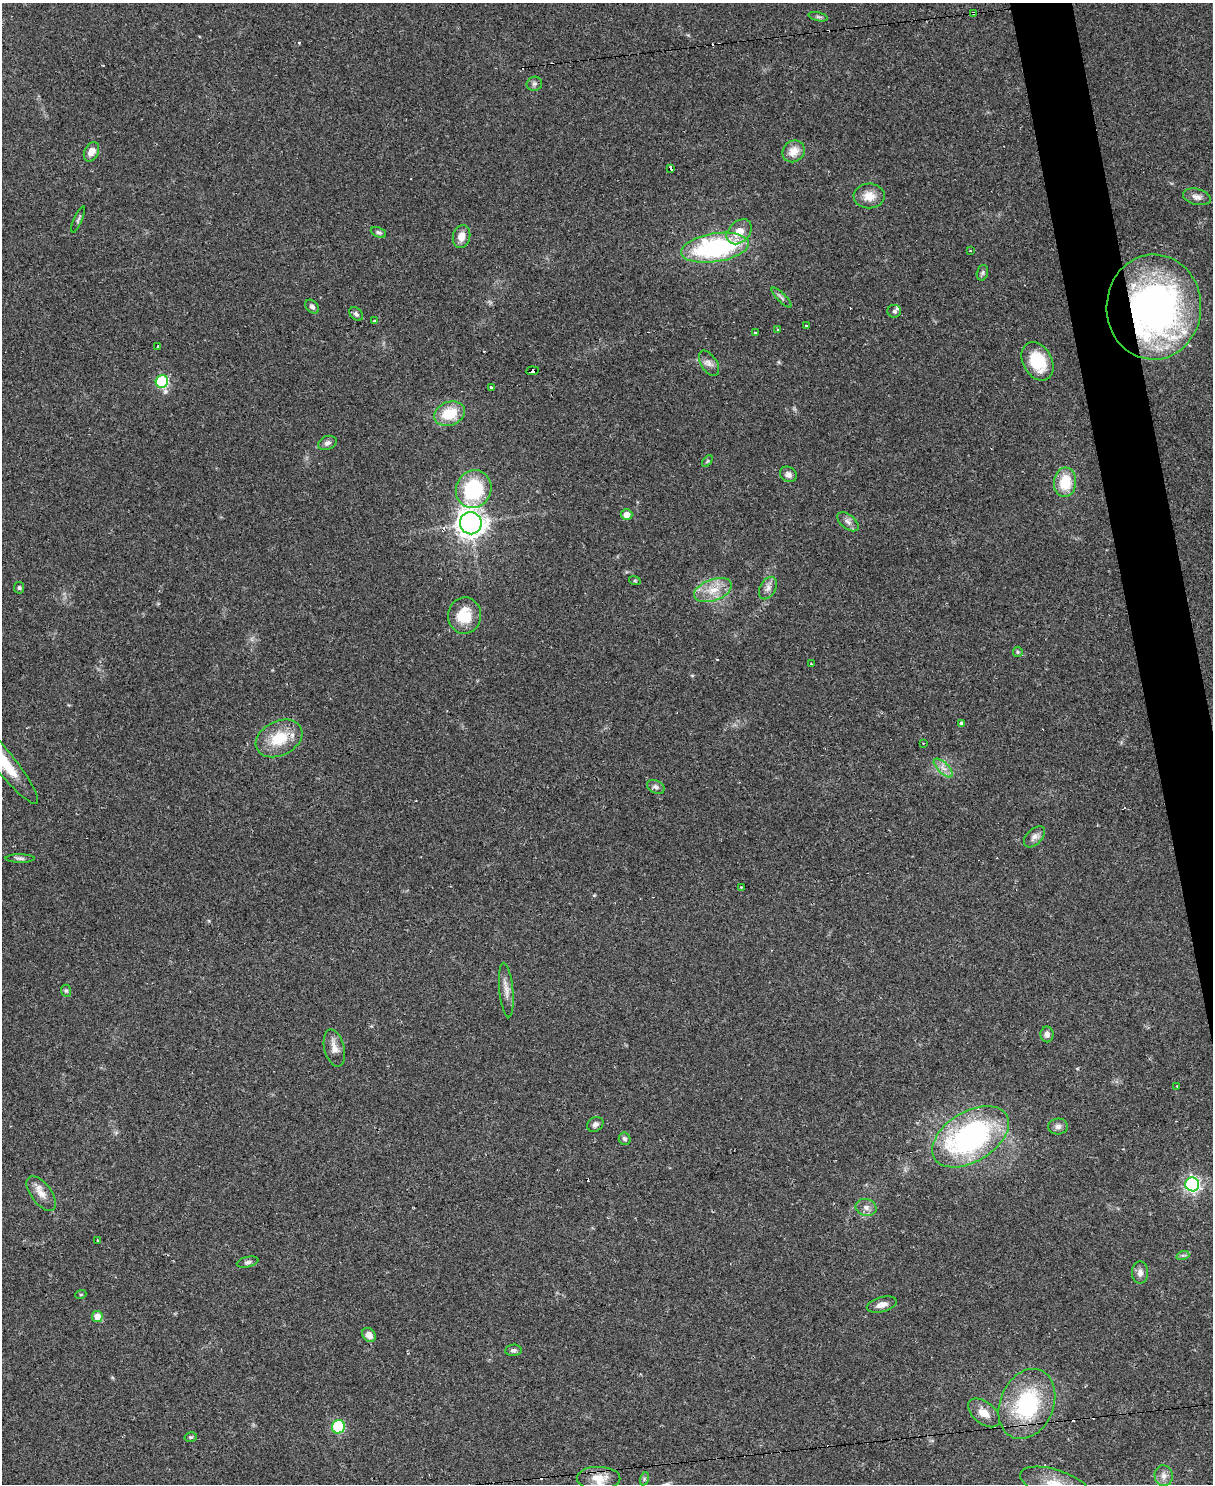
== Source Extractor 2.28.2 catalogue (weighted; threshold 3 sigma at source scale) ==
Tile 6 of 4 x 3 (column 2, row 2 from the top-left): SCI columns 1212-2422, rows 1728-3209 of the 4844 x 4824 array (HDU 1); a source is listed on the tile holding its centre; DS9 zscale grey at full resolution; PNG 1215 x 1486 px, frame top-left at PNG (2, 3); each listed source drawn as its Kron ellipse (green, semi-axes under 4 px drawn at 4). Shown black and unused: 3% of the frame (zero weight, under 2 of 3 exposures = <1% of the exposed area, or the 3 px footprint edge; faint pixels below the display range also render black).
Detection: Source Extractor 2.28.2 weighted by HDU 2 'WHT'; one run over the whole footprint, this tile lists its part. Background 0.0698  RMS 0.0058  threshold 0.0262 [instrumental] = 3 sigma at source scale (4.5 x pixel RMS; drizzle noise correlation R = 1.50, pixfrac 1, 0.05/0.05 arcsec/px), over >= 5 px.
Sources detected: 102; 12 cosmic-ray / hot-pixel residue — neither listed nor drawn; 6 inside a brighter listed object's ellipse — not listed separately; the other 84 listed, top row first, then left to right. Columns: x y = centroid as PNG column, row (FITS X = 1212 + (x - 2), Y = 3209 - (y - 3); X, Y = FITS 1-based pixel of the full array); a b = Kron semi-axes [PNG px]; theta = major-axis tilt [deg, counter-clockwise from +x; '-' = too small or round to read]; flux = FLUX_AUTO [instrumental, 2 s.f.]
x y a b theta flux
974 13 4 3 - 1.2
818 17 9 4 -13 1.2
534 84 8 7 - 1.5
794 151 12 10 42 6.9
91 152 10 7 64 5.5
671 168 4 3 - 14
869 196 15 12 2 7.2
1197 197 14 8 -14 3
78 219 14 4 67 1.2
378 232 8 5 -23 1.2
739 232 14 10 45 8.4
461 236 11 8 77 5.4
715 248 34 14 9 91
970 251 2 2 - 0.48
982 273 8 5 72 1.2
781 297 13 4 -45 1.7
312 307 8 5 -42 1.6
1154 307 52 47 89 210
894 311 7 6 - 1.3
356 314 8 6 -44 1.7
374 321 3 3 - 3.7
806 326 3 3 - 3.7
777 330 3 3 - 0.84
755 332 3 3 - 0.74
158 346 3 2 - 1.5
1038 361 20 14 -61 24
709 363 14 8 -57 3.3
532 371 6 4 6 34
162 382 6 6 - 42
492 387 3 3 - 4.2
449 414 16 11 20 18
327 443 9 6 22 2
707 461 7 3 53 0.78
788 474 9 7 -34 2.7
1065 482 15 11 85 17
474 489 19 17 62 39
627 515 6 5 - 4.8
848 522 12 7 -39 2.6
471 523 11 11 - 470
635 581 6 3 -18 0.64
19 588 5 5 - 1
768 588 12 7 60 3.1
713 590 20 10 20 9.9
465 616 18 16 87 16
1018 652 5 5 - 0.77
811 664 3 3 - 0.51
962 723 4 4 - 1.2
279 738 24 17 27 18
923 743 2 2 - 0.41
3 761 54 10 -51 23
943 768 12 5 -45 3.2
656 787 9 6 -27 1.9
1034 837 13 7 45 3
20 858 14 4 -1 1.7
741 887 3 3 - 0.7
506 990 27 7 -84 5
66 991 6 5 - 0.93
1047 1034 8 6 -88 2.4
334 1048 19 10 -76 5.1
1177 1086 2 2 - 0.39
595 1124 8 7 - 2
1058 1127 10 8 4 2.3
971 1137 42 25 32 130
625 1139 6 5 - 1.3
1192 1184 7 7 - 140
41 1194 20 10 -53 6.2
866 1207 10 8 -16 3.2
98 1240 3 2 - 0.96
1183 1255 6 4 18 1
248 1262 11 5 12 1.4
1140 1272 11 8 -90 3.1
81 1294 5 3 - 0.53
882 1305 15 7 16 3.9
97 1317 5 5 - 7.2
369 1335 8 6 -48 4.1
513 1350 8 5 4 1.6
1027 1404 36 26 67 55
984 1413 18 11 -38 7
338 1427 7 6 - 39
191 1437 6 5 - 0.89
1164 1476 10 9 - 3.6
599 1478 22 11 -1 10
644 1479 7 4 72 1.1
1055 1484 36 14 -18 16
Overlapping masked pixels (flux is a lower limit): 5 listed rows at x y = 974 13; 671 168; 1154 307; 532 371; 471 523
Isophote crosses this tile's border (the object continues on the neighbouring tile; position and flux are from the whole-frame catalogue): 2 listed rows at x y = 3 761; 1055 1484